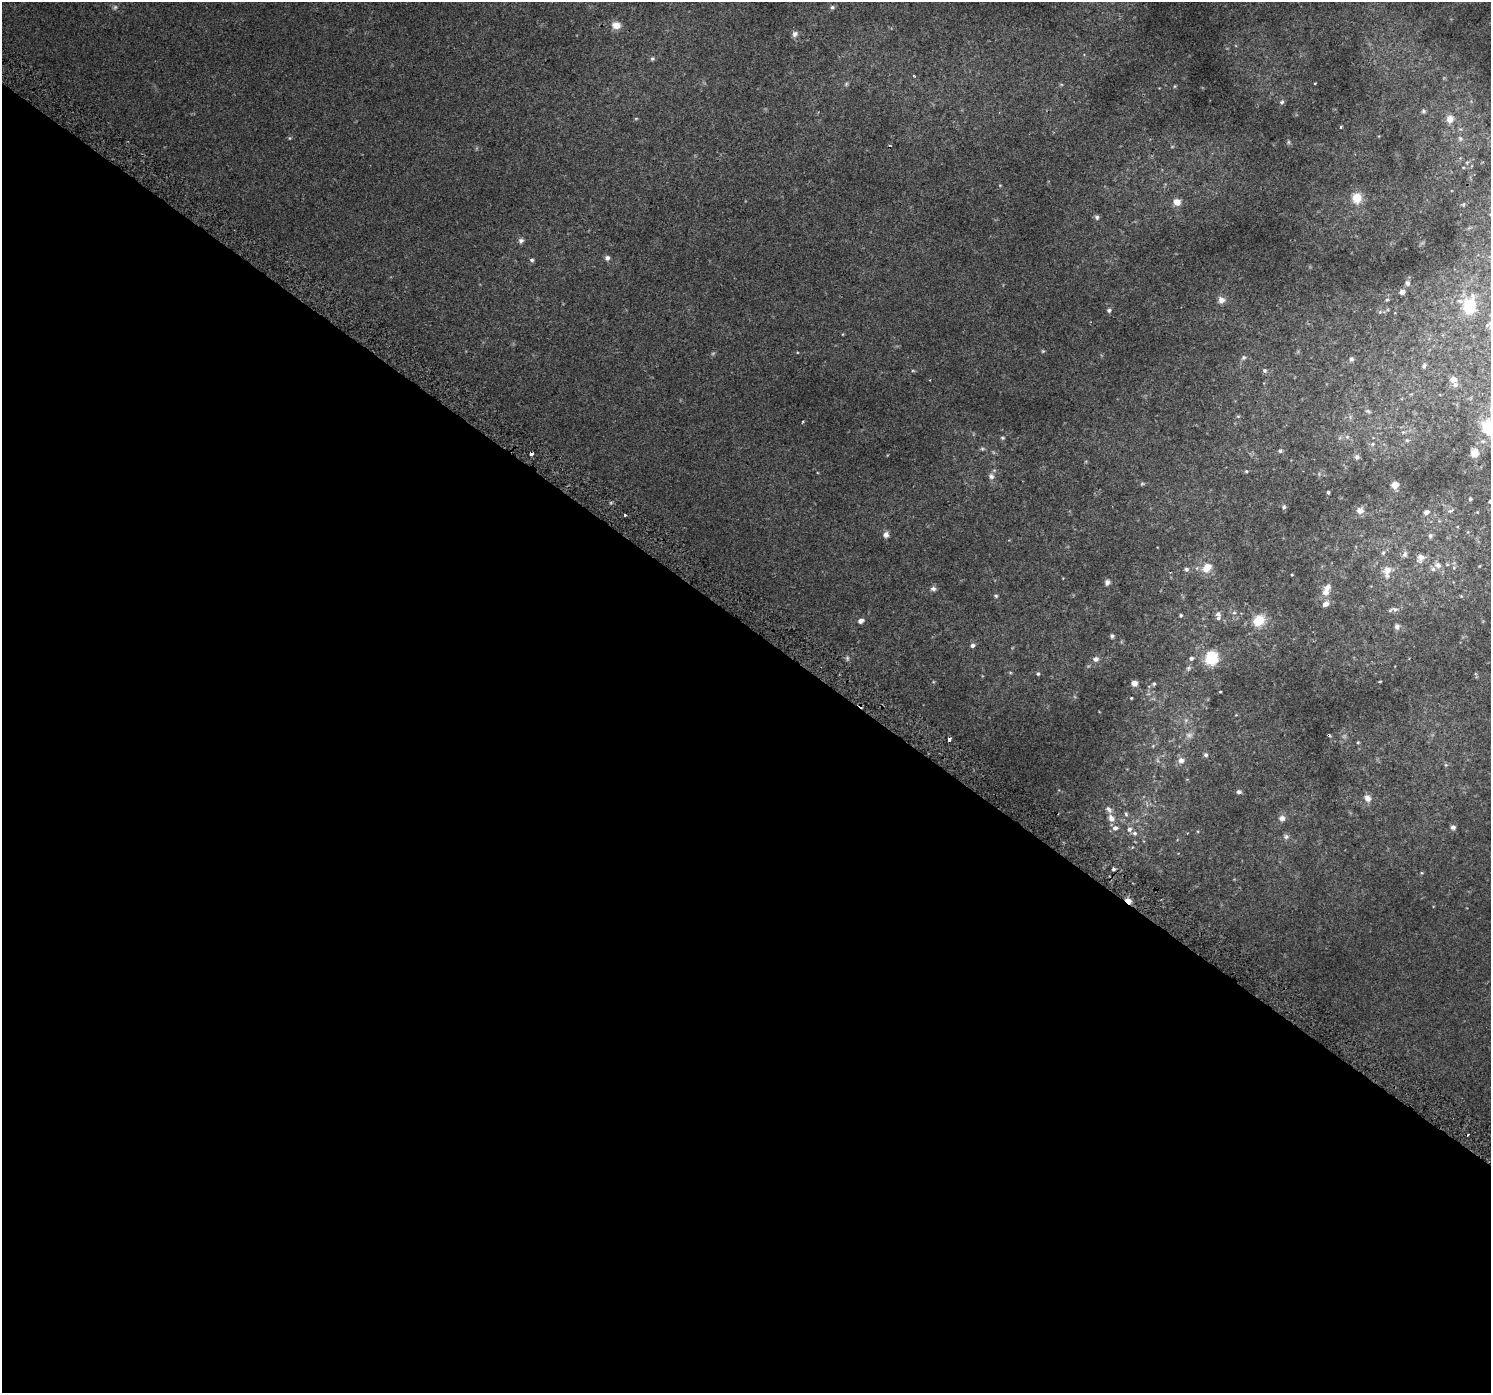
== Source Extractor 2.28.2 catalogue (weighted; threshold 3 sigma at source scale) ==
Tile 14 of 4 x 4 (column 2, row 4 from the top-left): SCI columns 1541-3029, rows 305-1695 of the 6070 x 6105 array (HDU 1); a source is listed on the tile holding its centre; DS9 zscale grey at full resolution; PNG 1493 x 1395 px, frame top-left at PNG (2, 2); no overlay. Shown black and unused: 55% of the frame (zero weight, under 2 of 3 exposures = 3% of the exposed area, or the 3 px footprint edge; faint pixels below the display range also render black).
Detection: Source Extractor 2.28.2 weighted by HDU 2 'WHT'; one run over the whole footprint, this tile lists its part. Background 0.0209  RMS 0.0081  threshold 0.0366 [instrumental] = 3 sigma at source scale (4.5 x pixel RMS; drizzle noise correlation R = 1.50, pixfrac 1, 0.0396/0.0396 arcsec/px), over >= 5 px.
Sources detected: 126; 6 too faint to see at this stretch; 3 cosmic-ray / hot-pixel residue — not listed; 5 inside a brighter listed object's ellipse — not listed separately; the other 112 listed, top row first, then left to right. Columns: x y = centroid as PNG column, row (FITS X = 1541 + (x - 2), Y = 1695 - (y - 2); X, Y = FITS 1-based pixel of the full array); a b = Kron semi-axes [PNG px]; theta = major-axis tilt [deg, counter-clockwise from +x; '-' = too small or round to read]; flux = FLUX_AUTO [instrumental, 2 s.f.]
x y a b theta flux
832 7 6 5 - 1.4
616 25 10 8 -5 6.3
795 34 8 7 - 2.6
652 59 6 6 - 1.3
1315 83 4 2 - 0.49
846 84 6 4 47 1
1282 102 6 5 - 1.4
1423 111 6 5 - 1.4
636 118 6 3 19 0.63
1450 119 10 9 - 5.6
1341 127 3 2 - 0.73
1460 138 8 5 -63 1.6
1288 142 6 4 -90 1
1467 162 6 4 19 0.74
1357 198 12 11 - 11
1177 202 8 7 - 6.4
1097 217 7 5 -70 1.7
521 241 7 6 - 2.1
607 258 6 6 - 2.3
532 260 6 4 -14 1.3
1407 283 8 6 -75 2.1
1402 292 4 4 - 5.5
1221 300 8 8 - 4.2
1387 300 5 3 - 0.79
1469 306 18 14 79 22
1109 310 6 6 - 1.4
1043 351 5 4 - 0.82
1243 358 8 6 44 1.8
1351 359 7 6 - 2.2
1424 366 7 5 75 1.3
1264 370 6 6 - 1.5
1453 379 8 7 - 4
1368 411 8 5 -21 1.3
1490 427 20 18 -45 38
1347 437 6 5 - 1.5
1002 438 6 4 -1 1
1407 440 6 5 - 1.1
1372 444 6 5 - 1.2
982 449 6 5 - 1.1
1280 451 6 5 - 1.4
1474 453 10 9 - 6
531 454 4 3 - 4.7
1357 457 7 7 - 1.9
1246 471 5 4 - 0.84
991 476 9 8 - 2.8
1142 484 6 4 2 0.99
1395 485 7 6 - 5.3
1328 492 3 3 - 1.1
1470 499 4 4 - 0.9
1490 501 5 4 - 1.3
1284 507 6 6 - 1.3
1360 510 10 9 - 3.7
1450 511 9 5 23 1.7
1426 512 7 6 - 2.6
625 515 3 3 - 0.97
886 535 8 7 - 2.8
1430 536 7 6 - 1.7
1383 553 7 5 63 1.3
1405 554 9 7 65 2.3
1421 558 13 10 58 5
1438 565 10 8 -31 3.9
1479 566 4 4 - 0.73
1207 568 12 10 41 9
1454 568 6 5 - 1.2
1186 569 6 6 - 1.5
1387 571 20 11 83 8
1292 575 3 2 - 0.62
1107 582 7 6 - 2.3
933 589 8 6 -2 2.2
1325 592 12 10 30 5.4
996 596 6 5 - 1
1461 596 4 4 - 0.79
1326 604 8 7 - 4
1395 609 10 7 -11 2.8
1234 612 6 5 - 1.3
1218 614 8 8 - 2.5
1181 615 4 4 - 0.94
1259 620 14 12 48 14
861 621 7 5 20 2.8
1397 627 7 6 - 2.5
1112 636 5 5 - 1.4
972 645 5 5 - 2.4
847 658 6 4 -89 1.2
1191 658 5 4 - 1.7
1211 658 11 10 - 28
1096 659 9 7 -7 2.7
1188 668 6 5 - 1.3
1038 674 5 4 - 1.2
1380 681 4 3 - 0.56
1134 683 6 5 - 4.5
1154 684 5 4 - 1
1220 692 3 2 - 0.61
1131 698 3 2 - 0.62
861 706 8 4 -42 4.6
1186 720 6 5 - 1.4
949 739 4 3 - 5.7
1358 742 4 4 - 0.76
1206 755 6 6 - 1.7
1181 760 10 8 6 3.8
1446 765 6 4 -43 0.99
1239 792 6 5 - 1.8
1367 798 10 8 -52 4.4
1126 814 5 5 - 1.2
1111 818 10 8 -64 4.3
1282 818 8 8 - 3.4
1453 827 6 6 - 2
1115 828 7 6 - 3.2
1129 829 7 6 - 2.7
1135 833 7 6 - 2.1
1286 837 7 7 - 1.9
1113 869 3 3 - 1.2
1128 901 7 4 -38 5.9
Overlapping masked pixels (flux is a lower limit): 3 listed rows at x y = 861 706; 949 739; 1128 901
Isophote crosses this tile's border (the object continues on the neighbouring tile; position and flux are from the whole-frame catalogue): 2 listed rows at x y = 1490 427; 1490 501